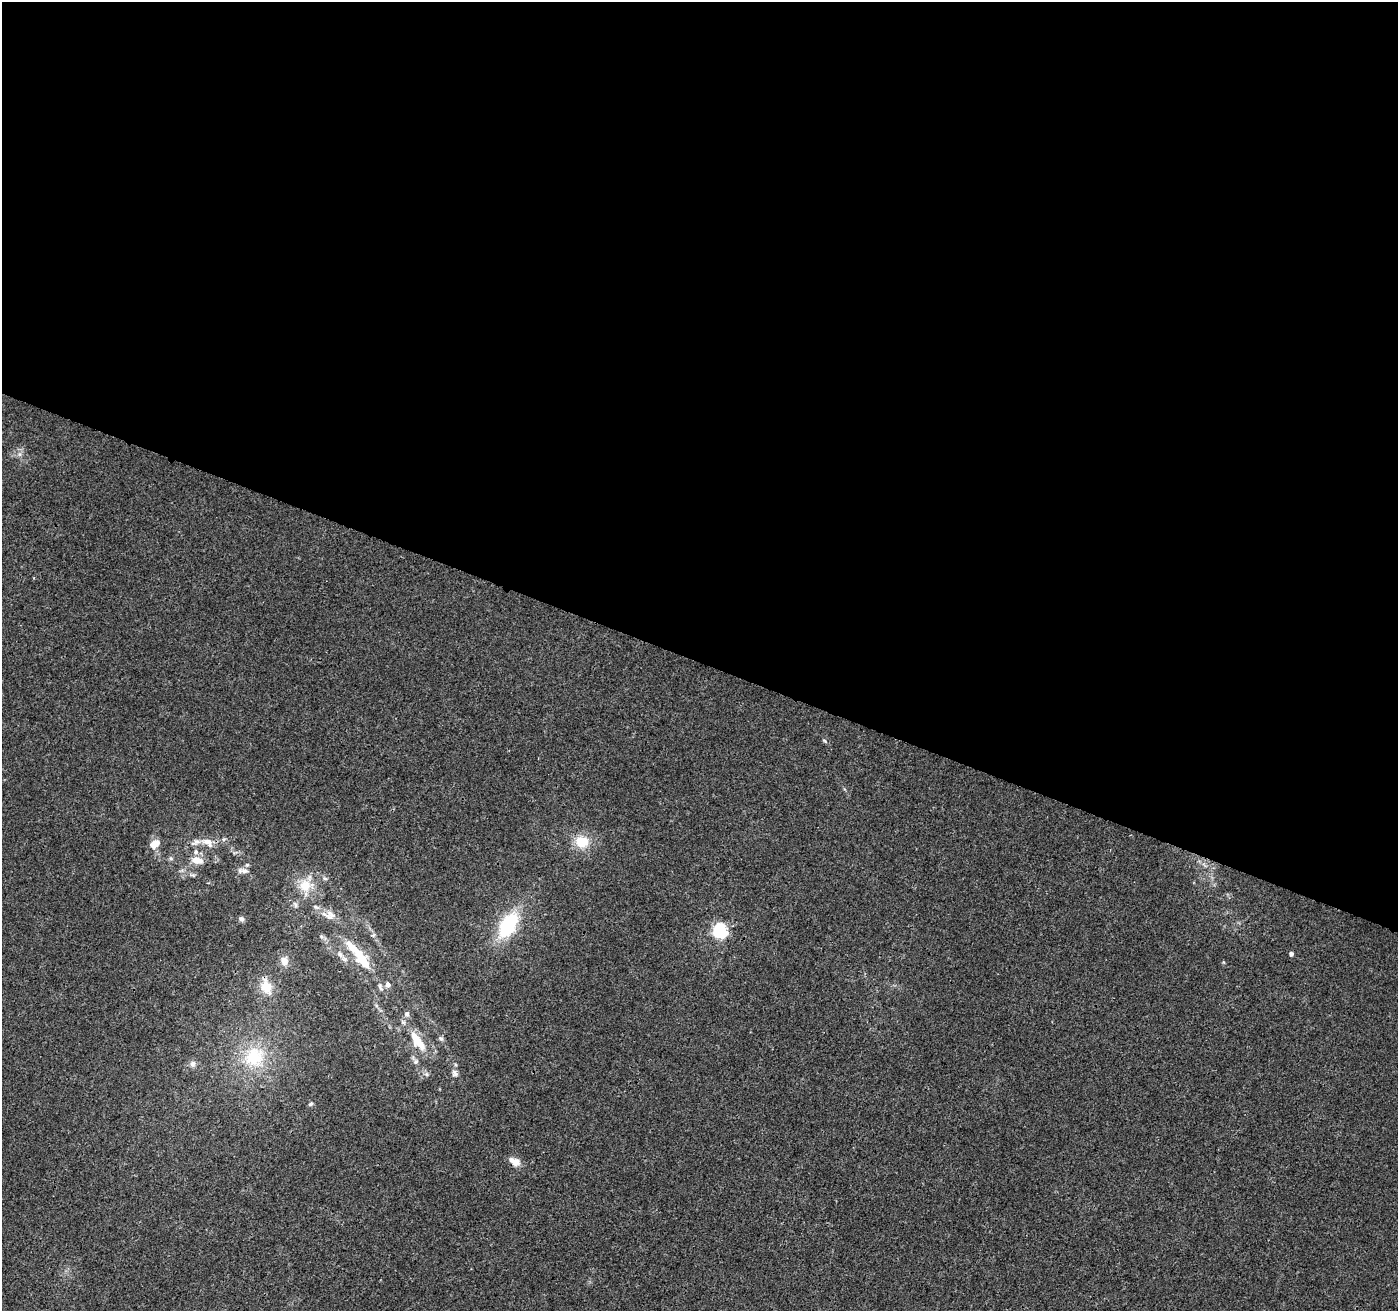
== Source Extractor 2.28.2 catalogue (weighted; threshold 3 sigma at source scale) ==
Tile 3 of 4 x 4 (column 3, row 1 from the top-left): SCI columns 2802-4197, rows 4145-5453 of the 5612 x 5737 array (HDU 1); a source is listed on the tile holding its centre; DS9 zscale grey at full resolution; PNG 1400 x 1313 px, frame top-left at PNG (2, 2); no overlay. Shown black and unused: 50% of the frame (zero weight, under 3 of 4 exposures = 1% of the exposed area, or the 3 px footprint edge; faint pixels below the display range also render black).
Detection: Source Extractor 2.28.2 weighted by HDU 2 'WHT'; one run over the whole footprint, this tile lists its part. Background 0.00894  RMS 0.0029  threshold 0.0129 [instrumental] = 3 sigma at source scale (4.5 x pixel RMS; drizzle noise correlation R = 1.50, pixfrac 1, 0.0396/0.0396 arcsec/px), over >= 5 px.
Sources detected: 39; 4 inside a brighter listed object's ellipse — not listed separately; the other 35 listed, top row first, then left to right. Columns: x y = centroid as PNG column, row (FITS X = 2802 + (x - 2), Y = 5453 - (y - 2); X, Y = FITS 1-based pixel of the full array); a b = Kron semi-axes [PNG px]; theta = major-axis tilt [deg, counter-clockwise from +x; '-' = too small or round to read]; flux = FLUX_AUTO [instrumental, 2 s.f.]
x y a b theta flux
20 454 7 5 90 0.76
825 741 8 4 -36 0.43
207 842 18 10 -34 2.9
582 842 17 15 -8 6.5
155 844 14 10 37 2.9
196 852 7 7 - 1
171 858 6 5 - 0.58
197 860 13 8 -10 3.6
244 871 12 7 -27 1.4
192 875 12 4 -23 0.76
325 878 6 4 -2 0.45
305 885 19 16 29 6.4
295 905 10 6 -75 0.92
316 907 10 5 -18 0.89
331 914 18 8 -39 2.4
241 919 7 6 - 0.79
508 925 30 16 61 19
720 931 6 6 - 59
340 954 12 7 -45 1.6
1291 954 5 5 - 0.66
360 957 38 9 -51 14
284 961 10 9 - 2.4
388 985 6 6 - 1.2
266 987 20 13 -69 5.5
380 987 12 5 -73 0.89
407 1014 7 6 - 0.94
441 1038 8 5 -19 0.56
417 1040 22 9 -54 7.5
254 1057 32 30 48 16
416 1061 8 7 - 0.84
193 1064 9 7 74 1.1
455 1073 10 8 -63 1.2
427 1074 7 5 -21 0.73
311 1104 7 5 41 0.5
515 1161 16 9 -26 2.5
Overlapping masked pixels (flux is a lower limit): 3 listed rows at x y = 207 842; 360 957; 266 987
Unlisted compact peaks at least as high as the median listed source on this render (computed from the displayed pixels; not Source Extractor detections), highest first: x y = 1223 962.